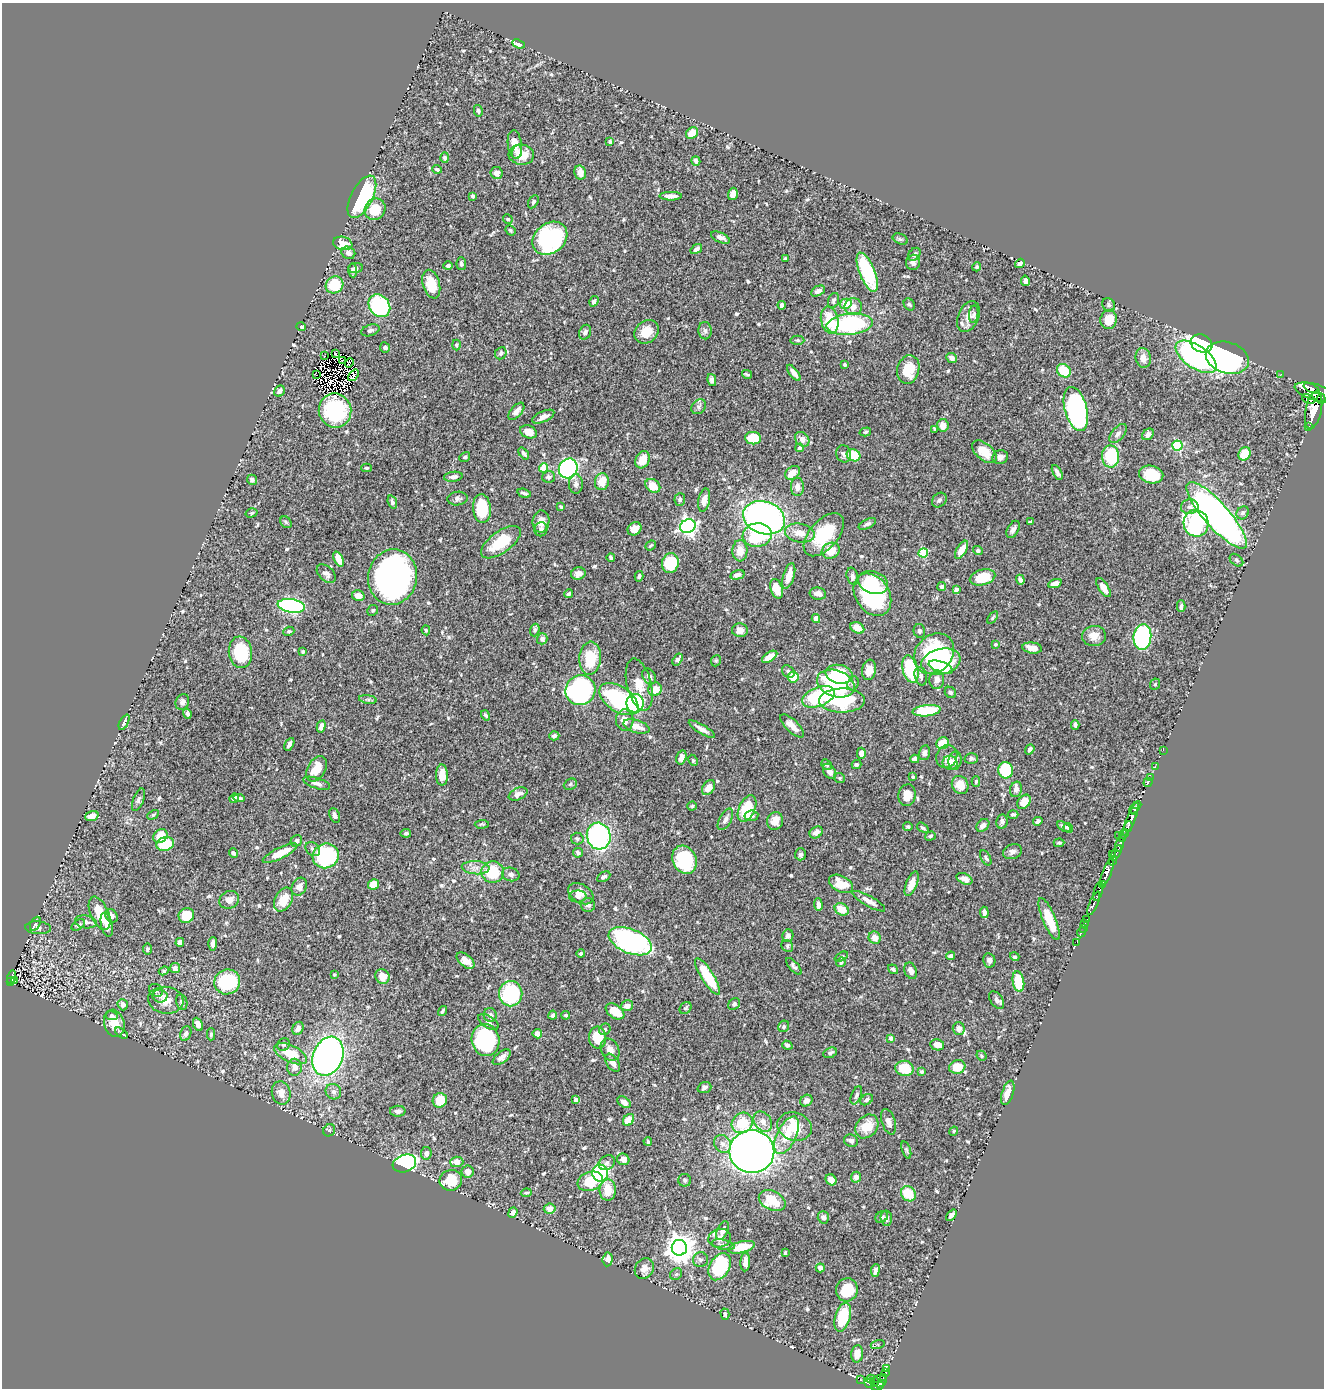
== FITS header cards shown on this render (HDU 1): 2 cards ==
NAXIS1  =                 1322
NAXIS2  =                 1386

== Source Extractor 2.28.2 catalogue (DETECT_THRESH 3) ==
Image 1322 x 1386 px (HDU 1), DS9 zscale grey, 1 PNG px = 1 image px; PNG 1326 x 1390 px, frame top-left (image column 1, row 1386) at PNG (2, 3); each listed source drawn as its Kron ellipse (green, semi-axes under 4 px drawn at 4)
Background 0.485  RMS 0.014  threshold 0.0413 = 3 sigma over >= 5 px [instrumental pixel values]
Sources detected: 615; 7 with non-positive FLUX_AUTO (blend fragments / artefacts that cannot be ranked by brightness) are neither listed nor drawn; of the other 608, the 500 brightest by FLUX_AUTO listed and drawn (108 fainter detections omitted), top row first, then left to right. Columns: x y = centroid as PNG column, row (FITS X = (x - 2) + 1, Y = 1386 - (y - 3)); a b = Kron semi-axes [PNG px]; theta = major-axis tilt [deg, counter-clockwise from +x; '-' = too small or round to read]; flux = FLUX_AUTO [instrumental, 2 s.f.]
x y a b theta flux
519 44 6 4 -20 18
478 111 6 4 -79 1.5
692 133 7 5 41 15
610 142 4 3 - 2.4
515 145 14 7 -84 11
517 152 7 4 73 3.1
521 155 12 10 -4 13
445 158 5 4 - 2.1
696 161 5 4 - 2.6
437 169 5 4 - 1.8
496 173 6 6 - 5.5
580 173 7 5 -75 6.6
733 194 6 4 72 10
473 196 4 4 - 2.9
671 196 11 4 0 6
362 197 23 10 63 91
533 202 7 4 61 2.1
375 209 11 10 - 23
508 219 5 4 - 1.7
510 230 5 4 - 1.6
550 238 19 14 39 120
720 238 10 5 -24 4.9
900 239 8 5 -24 1.8
343 243 10 6 -11 13
696 249 6 4 35 3.1
348 253 7 6 - 3.7
914 254 7 5 50 2.6
785 258 3 3 - 1.3
913 262 7 7 - 3.7
1020 263 5 3 - 2.3
461 264 6 4 -86 2.1
448 266 5 4 - 2
977 267 4 4 - 1.4
356 268 7 5 7 2.1
353 270 7 4 -84 1.6
867 272 21 7 -68 65
1025 281 5 4 - 3.5
431 284 14 8 -74 21
334 285 9 8 - 39
818 291 7 5 26 3.2
834 300 8 5 73 2.2
594 301 5 4 - 2.3
846 304 6 5 - 15
909 304 6 5 - 1.6
782 305 4 4 - 2.9
1109 305 7 6 - 2.1
379 306 12 10 -52 94
853 307 9 8 - 7.1
974 314 9 4 83 2
968 316 16 10 68 9.5
830 320 13 8 -78 27
1109 320 9 8 - 19
850 324 23 10 6 110
301 327 4 4 - 2.2
370 330 9 5 18 2.6
705 331 8 6 -87 2.8
585 332 7 6 - 2.8
646 332 13 11 37 15
797 340 7 4 -3 1.7
1201 343 11 9 -21 460
456 345 5 4 - 1.5
385 347 5 5 - 2.3
501 353 6 5 - 2.1
335 354 3 2 - 1.6
325 356 4 2 - 2
1196 357 23 11 -34 230
952 358 5 5 - 4.3
1143 358 10 7 -76 7.5
1227 358 22 15 -18 220
343 360 3 2 - 1.9
349 363 5 3 - 2.4
845 365 3 3 - 1.5
908 369 14 11 76 25
1064 371 7 6 - 26
794 373 9 4 -53 5.3
747 374 5 2 - 1.3
1281 374 2 2 - 4.1
317 375 2 2 - 26
353 375 6 3 51 1.7
712 380 6 4 -77 3.3
1312 388 8 3 -27 620
279 391 6 5 - 4.2
1316 392 22 8 -16 2100
1309 399 7 4 -16 360
1321 399 5 2 - 230
699 407 8 6 47 2.6
1076 409 22 11 -74 230
335 410 17 16 - 63
1314 410 19 8 78 3000
516 411 10 5 49 6
543 417 12 5 25 5.3
943 425 6 5 - 7.2
1308 426 3 2 - 63
935 429 4 3 - 1.7
529 432 9 6 -21 9.7
865 432 6 4 16 1.4
1118 433 11 6 51 3.8
1148 434 7 5 42 4.3
753 438 8 6 -6 25
802 439 8 6 -49 5.9
1177 446 5 5 - 63
800 448 4 3 - 2.2
984 452 14 8 -40 16
524 453 7 4 -52 2.2
844 454 9 7 -76 3.2
1244 454 7 6 - 22
853 455 7 6 - 31
1111 456 11 8 -89 50
465 457 6 4 31 1.5
1000 457 8 7 - 3.9
642 460 9 6 61 12
367 468 5 4 - 1.5
543 468 4 4 - 27
568 468 10 9 - 190
1057 472 8 3 -62 2.9
793 473 8 6 36 9
1151 474 12 9 -11 31
453 477 9 5 7 3.9
549 477 6 6 - 3.3
252 480 5 5 - 2.9
602 482 8 7 - 13
576 484 10 7 90 3.5
653 486 8 6 -37 13
797 487 9 6 89 4.9
524 493 7 3 -15 2.3
457 499 10 7 7 3
680 499 6 5 - 1.8
704 500 12 5 78 6.4
939 500 8 6 48 2.5
392 502 7 4 -73 2.5
561 507 4 3 - 1.3
1190 507 9 7 9 4
482 508 14 9 -85 41
251 513 6 4 16 1.6
1243 513 7 6 - 3.1
1217 515 43 12 -48 480
764 518 21 16 -19 340
286 522 6 5 - 1.4
541 522 11 8 82 8.6
1030 522 4 3 - 2.3
1196 523 13 12 - 120
867 524 9 4 27 3
688 526 8 6 26 340
541 529 7 6 - 2.5
634 529 7 6 - 7.5
1013 529 9 5 61 3.1
800 533 15 9 -11 11
757 535 14 12 10 63
824 535 26 14 49 43
501 542 23 10 36 34
650 545 6 4 39 1.4
962 550 10 5 60 12
740 551 10 7 88 11
831 551 9 7 28 15
978 551 5 4 - 2.5
923 553 5 4 - 44
611 558 4 3 - 1.8
339 559 8 4 -66 13
1236 560 8 5 -41 1.9
670 563 10 8 77 43
326 574 11 7 -43 4.1
578 574 7 6 - 6.2
737 575 7 4 15 3.4
639 576 5 3 - 1.9
789 576 13 5 73 11
852 576 9 5 -75 2.6
393 577 28 24 80 370
983 577 13 7 15 27
1020 580 5 4 - 3.9
873 582 15 11 -18 24
1055 583 7 4 20 6.4
942 587 4 4 - 2.1
1103 588 11 5 -57 7.3
777 589 10 6 -72 16
956 590 4 4 - 5.5
568 594 5 3 - 2
818 594 8 6 -10 4.6
872 595 23 17 -56 100
358 596 6 5 - 8.3
291 606 14 6 -9 200
1181 606 6 3 89 2
373 610 6 5 - 1.6
816 618 4 4 - 4.8
993 618 7 4 54 1.5
857 628 7 5 -26 9.1
426 630 5 4 - 1.4
535 630 6 4 71 2.1
740 630 8 7 - 6.6
289 631 5 4 - 1.6
919 631 7 5 -76 2.4
1094 636 12 10 1 9.7
1142 637 12 9 83 150
542 639 6 5 - 3.9
995 644 4 4 - 1.4
1032 648 10 5 -7 8.5
240 652 16 11 -83 46
303 652 3 3 - 1.5
934 654 22 18 46 85
770 657 8 4 33 8.6
590 658 16 11 85 33
678 660 6 4 56 4.9
716 661 6 4 68 1.4
941 662 20 13 13 87
941 667 13 5 -19 29
910 669 14 8 -75 54
869 670 10 7 83 9.1
788 672 7 5 -43 2.1
839 674 14 9 -11 30
649 676 8 6 -57 4.1
921 676 9 6 -77 3.2
793 677 5 5 - 17
937 680 9 7 86 5.9
853 683 7 5 69 2
836 684 19 13 -19 100
1155 684 6 4 66 1.4
639 685 26 12 -76 16
655 689 7 6 - 11
580 690 15 14 - 200
950 692 6 5 - 1.8
819 697 17 9 21 64
368 699 9 4 -8 1.8
619 699 22 12 -34 120
842 700 23 12 1 67
182 702 8 6 67 3.4
635 703 9 8 - 100
927 711 14 5 6 40
187 714 5 4 - 2.3
486 715 5 4 - 1.7
625 720 11 8 -86 9.9
124 722 8 3 62 2.2
1075 725 4 4 - 2.8
321 726 6 4 77 3.5
636 726 13 6 -17 11
792 726 15 6 -44 8.8
702 729 15 4 -31 5.5
554 736 5 4 - 3.5
943 743 6 5 - 17
289 744 7 4 61 3.1
1030 749 5 4 - 2.8
1163 750 2 2 - 5.6
861 753 5 4 - 6.5
924 753 7 5 76 3.2
947 756 12 10 60 4.5
681 757 7 5 74 7.2
971 758 6 5 - 3.1
915 759 4 4 - 5.3
693 760 6 4 -64 1.3
955 761 9 6 80 5.8
950 763 7 6 - 10
856 764 5 4 - 1.4
826 765 6 4 -41 2
1155 766 2 2 - 7.1
316 769 14 9 58 19
1006 770 8 7 - 48
829 771 8 5 -56 5.9
442 775 10 6 -90 11
913 777 4 3 - 1.4
1150 777 2 2 - 8.1
839 778 6 4 -23 1.4
976 781 5 4 - 2
1148 782 5 3 - 18
317 783 14 5 -18 4.2
570 784 7 5 25 1.7
960 785 9 8 - 12
708 788 8 5 55 9.7
1016 789 8 6 74 4.4
518 794 10 5 25 4.7
907 795 11 8 80 13
234 798 5 4 - 3
239 798 6 4 -5 2.4
138 800 12 5 69 2.5
1024 802 8 5 53 12
692 806 4 4 - 1.3
1135 808 7 4 44 460
747 809 14 8 65 36
1135 812 4 3 - 310
1013 814 5 4 - 1.9
153 815 6 4 29 1.5
335 815 8 5 -69 3.3
92 816 7 5 18 8.1
751 816 7 5 7 2.6
725 819 12 6 62 4.2
1131 819 17 4 68 670
775 821 9 8 - 10
1038 821 4 4 - 3.4
1002 822 7 5 79 3
482 824 7 4 4 1.4
983 825 7 5 43 4.6
908 826 5 5 - 1.4
1128 826 5 3 - 170
1064 827 7 4 -32 2.8
923 828 6 4 -34 1.6
1068 828 5 4 - 2.2
816 832 7 5 34 5.8
406 833 5 4 - 1.8
1124 834 5 3 - 77
1118 835 2 2 - 5.1
160 836 7 6 - 14
599 836 13 12 - 160
930 836 5 4 - 1.5
1123 838 3 3 - 78
577 839 6 6 - 2.1
296 841 6 5 - 3.3
1059 843 5 3 - 1.5
165 844 9 6 16 33
1120 844 7 3 76 240
313 849 8 6 -41 3.3
1012 852 9 7 19 3.9
233 853 5 4 - 2.5
280 853 19 5 26 18
578 853 5 4 - 2.6
1116 853 8 3 64 140
800 854 6 5 - 2.2
1112 855 3 2 - 71
326 856 13 12 - 98
986 858 8 4 -61 1.9
684 860 14 11 -62 58
1113 860 5 3 - 150
476 868 14 6 -4 6.3
493 872 11 11 - 41
1107 872 15 4 69 1400
511 874 9 7 -14 3.5
604 877 7 4 30 2.6
964 879 8 5 -24 6.2
373 884 6 5 - 17
841 884 13 8 -28 20
912 884 13 5 68 10
1102 885 4 2 - 260
299 887 9 7 63 6.4
1098 891 10 4 74 610
581 894 14 9 -32 8.9
578 896 8 6 1 3.3
229 900 10 8 27 6.9
283 900 13 8 60 18
869 901 18 5 -30 7.3
1094 903 13 3 67 200
588 905 7 7 - 3.3
818 905 6 4 -87 4.7
842 909 7 5 -34 17
984 912 6 4 -83 4.1
99 913 18 9 -66 20
186 915 8 7 - 23
111 916 7 5 -51 4
1049 919 22 6 -67 20
1086 919 3 2 - 16
86 922 11 6 -9 4
35 924 7 4 62 1.5
1085 924 3 2 - 11
78 925 7 4 34 2.4
107 925 12 5 -77 6.4
38 928 13 6 -4 5
1083 928 2 2 - 7
1081 932 5 2 - 9
788 936 6 5 - 3.1
875 938 6 6 - 6
630 941 23 12 -22 190
180 942 4 4 - 7.7
1077 942 3 2 - 2.7
213 944 7 3 88 3.7
787 946 6 5 - 1.5
147 949 5 4 - 1.8
581 954 4 4 - 2.2
951 956 4 3 - 2.7
841 957 7 4 27 1.3
1015 957 5 4 - 1.6
989 960 7 6 - 2.6
465 961 10 6 -41 9.6
841 962 5 4 - 1.8
794 966 10 4 -48 2.3
175 968 5 5 - 3.4
893 969 5 4 - 2.2
164 971 5 4 - 1.3
911 971 8 6 -68 5.5
334 975 3 3 - 1.4
11 977 7 3 75 67
382 977 7 7 - 9.8
708 977 21 6 -58 39
14 980 3 3 - 31
11 981 4 3 - 44
227 982 13 12 - 54
1018 982 10 5 -80 30
156 990 7 6 - 2.7
511 994 12 11 - 71
160 996 7 6 - 3.2
166 1000 18 13 -8 13
997 1000 10 6 -55 3
182 1002 8 5 -78 2.5
734 1004 6 5 - 2
123 1005 6 5 - 5.2
627 1006 6 5 - 5.9
685 1008 7 5 48 1.7
442 1011 5 3 - 1.7
615 1011 10 6 -35 15
490 1015 7 6 - 3
553 1015 4 4 - 2.5
566 1015 4 4 - 1.5
112 1016 6 4 -10 1.8
488 1022 11 6 -33 3.5
114 1023 14 10 -74 14
198 1024 7 4 -65 5.9
784 1026 6 5 - 1.9
298 1028 7 5 61 5
605 1029 6 5 - 1.9
959 1029 6 6 - 6
121 1033 7 3 -38 2.3
186 1034 7 5 68 3.7
211 1034 6 4 87 1.7
537 1034 4 4 - 8.7
598 1038 11 8 -85 23
891 1038 4 4 - 3.8
485 1040 16 14 -77 120
284 1044 7 6 - 2
787 1045 5 4 - 2.3
937 1045 7 5 -11 7.6
610 1050 11 9 -63 7.1
830 1053 7 5 26 2.4
290 1054 17 8 -25 19
328 1056 20 15 68 310
981 1056 5 4 - 1.4
502 1057 10 5 39 4.7
613 1063 10 6 -57 6.5
294 1067 8 7 - 5.8
957 1067 8 6 17 20
905 1068 9 7 -8 25
922 1072 4 4 - 1.5
704 1088 7 5 20 2.8
333 1092 8 7 - 3.6
281 1093 12 9 -75 8.7
1008 1093 13 6 72 11
856 1095 9 5 67 2.4
440 1100 7 7 - 25
576 1100 4 4 - 7.3
867 1100 7 5 36 2.1
806 1101 6 5 - 4.6
624 1102 7 5 -38 5.9
398 1111 8 5 1 3.4
629 1120 6 5 - 14
763 1122 11 8 -54 6.3
889 1122 13 6 -72 5.5
742 1123 11 9 37 24
867 1126 13 10 48 18
795 1127 18 14 -18 26
329 1130 6 5 - 1.9
954 1131 4 4 - 1.4
787 1135 20 9 64 20
648 1141 4 3 - 1.3
851 1141 7 6 - 2.8
723 1144 9 8 - 5.2
906 1150 9 4 -71 1.6
752 1151 22 21 - 640
426 1153 6 5 - 3.6
623 1159 6 5 - 5.8
457 1162 6 5 - 11
404 1163 12 8 17 180
607 1163 8 7 - 3
468 1172 6 6 - 6.8
600 1173 8 7 - 160
856 1177 5 5 - 5.8
451 1180 11 10 - 28
685 1180 6 6 - 2
831 1180 6 5 - 6.5
590 1181 13 9 19 28
608 1190 10 8 89 17
526 1193 5 3 - 1.5
908 1194 8 7 - 25
772 1201 14 9 -26 31
550 1209 6 5 - 6.5
513 1212 5 4 - 4.2
951 1215 6 4 50 3.4
823 1217 6 5 - 4.3
882 1217 7 5 33 2.3
886 1218 7 5 -89 2.4
722 1231 9 5 66 5.4
720 1238 11 9 10 7.5
723 1245 12 5 -11 2.7
741 1247 13 5 13 22
679 1248 8 7 - 1300
785 1253 4 3 - 1.4
608 1259 7 5 84 5.4
700 1260 7 7 - 2.6
745 1262 9 5 86 5.9
720 1267 15 10 60 69
644 1268 11 9 58 5.2
820 1268 4 4 - 5
875 1270 6 4 83 3
676 1274 6 5 - 1.8
847 1290 12 10 72 33
725 1314 6 4 -74 2.3
843 1317 15 7 74 39
878 1344 7 4 18 1.5
857 1354 8 6 84 11
886 1369 4 4 - 70
886 1373 4 3 - 87
883 1377 3 3 - 44
871 1379 4 3 - 64
860 1380 3 3 - 13
875 1381 5 3 - 62
879 1381 8 6 14 140
869 1383 5 3 - 34
877 1386 6 3 9 370
At the frame edge (FLAGS 8, measured only in part): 1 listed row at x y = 877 1386
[108 fainter detections neither listed nor drawn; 7 non-positive-flux detections neither listed nor drawn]